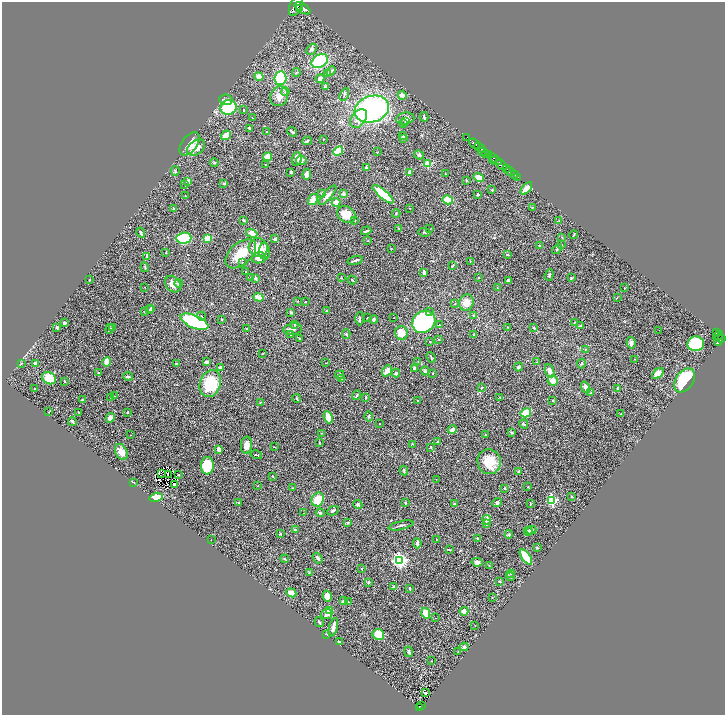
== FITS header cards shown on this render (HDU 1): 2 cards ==
NAXIS1  =                 1446
NAXIS2  =                 1425

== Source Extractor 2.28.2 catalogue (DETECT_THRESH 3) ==
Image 1446 x 1425 px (HDU 1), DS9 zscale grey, zoomed out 1/2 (1 PNG px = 2 x 2 image px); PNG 727 x 717 px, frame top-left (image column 2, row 1425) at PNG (2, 2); each listed source drawn as its Kron ellipse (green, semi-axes under 4 px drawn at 4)
Background 1.69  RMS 0.043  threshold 0.129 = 3 sigma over >= 5 px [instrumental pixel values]
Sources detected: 368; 38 cannot appear on this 1/2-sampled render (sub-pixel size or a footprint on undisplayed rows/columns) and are neither listed nor drawn; the other 330 listed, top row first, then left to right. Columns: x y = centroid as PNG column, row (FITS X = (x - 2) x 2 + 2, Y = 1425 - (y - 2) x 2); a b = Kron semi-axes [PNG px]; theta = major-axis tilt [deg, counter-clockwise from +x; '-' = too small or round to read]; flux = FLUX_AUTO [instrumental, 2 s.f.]
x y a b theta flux
296 6 11 5 66 13000
303 8 9 4 -32 11000
299 9 2 2 - 2100
312 49 6 4 45 18
320 61 9 6 28 450
331 71 5 3 - 15
296 72 4 2 - 6.7
327 73 3 2 - 5.9
259 76 4 4 - 64
280 78 7 6 - 480
320 79 4 3 - 53
326 86 4 2 - 18
285 91 4 3 - 9.6
344 95 7 3 65 9.3
402 95 5 4 - 46
279 96 10 8 66 72
226 100 6 5 - 25
228 107 8 7 - 420
372 109 18 13 18 1600
244 110 2 2 - 4.7
424 117 5 3 - 13
252 118 2 2 - 2.8
359 118 10 7 53 77
405 119 9 6 8 43
406 121 3 2 - 14
403 124 3 2 - 4.7
249 128 2 2 - 8.5
267 132 2 2 - 4.3
292 132 5 2 - 15
226 135 5 3 - 110
403 135 4 3 - 8.7
467 137 2 1 - 57
403 138 4 3 - 17
323 139 2 2 - 3.4
307 141 5 2 - 9.6
189 144 13 7 53 71
474 144 6 2 -39 4100
196 147 10 7 38 97
480 147 6 2 -37 3400
338 151 5 3 - 180
377 152 2 2 - 4.4
483 152 5 2 - 1100
486 154 4 2 - 1000
419 155 5 4 - 15
489 155 3 2 - 1100
268 157 5 4 - 81
493 157 6 3 -32 1700
297 159 7 5 87 37
301 160 5 4 - 24
496 161 6 3 -9 2100
214 163 4 4 - 13
265 164 3 2 - 3.9
427 164 3 3 - 290
501 165 6 3 -42 7600
366 168 4 3 - 12
506 168 2 2 - 1100
175 171 5 3 - 8.5
510 171 5 2 - 3100
291 172 3 2 - 11
410 172 4 3 - 29
445 173 2 2 - 2.9
307 174 5 4 - 35
514 175 3 2 - 770
479 177 5 4 - 100
518 177 2 2 - 300
466 180 2 2 - 7.4
188 181 3 3 - 35
224 183 2 2 - 24
185 184 3 2 - 4.8
526 188 7 3 49 89
492 190 3 2 - 4.9
322 193 3 2 - 6
343 194 4 3 - 24
383 194 13 4 -40 260
328 195 12 3 49 28
478 195 3 2 - 7.2
185 196 2 2 - 6.1
313 199 6 4 56 71
448 200 5 4 - 140
336 202 4 4 - 48
532 207 3 2 - 4.4
174 208 3 2 - 9.7
410 208 2 1 - 2.7
396 213 4 3 - 7.1
346 215 10 8 -34 120
244 220 3 2 - 9.8
355 220 2 2 - 3.3
559 220 2 2 - 4.7
398 228 3 2 - 4.4
430 229 3 1 - 3.2
366 231 5 2 - 11
424 232 6 2 -7 9.2
141 233 5 2 - 17
252 233 6 4 -17 54
574 235 4 2 - 5.3
562 237 2 2 - 4.1
184 238 7 5 5 490
207 238 4 3 - 170
275 239 4 3 - 20
368 241 3 2 - 3.4
562 245 3 2 - 2.6
540 246 3 2 - 6
258 248 10 9 - 160
391 248 2 2 - 2.9
557 249 6 3 43 10
265 251 8 5 -87 28
166 252 2 2 - 3.5
241 254 18 10 42 170
507 255 4 2 - 8.7
147 256 3 2 - 14
259 258 7 5 9 72
355 260 8 2 17 17
470 261 3 2 - 4.4
242 263 4 3 - 7.5
453 266 4 2 - 5
145 267 5 2 - 6.7
246 272 2 1 - 4.4
424 272 4 2 - 22
549 275 6 4 72 14
251 277 3 2 - 4.6
255 278 2 2 - 18
341 278 3 2 - 3.3
479 278 2 1 - 3
571 278 3 3 - 7
89 280 2 2 - 4.9
352 280 4 2 - 6
508 280 3 3 - 22
179 283 4 3 - 11
173 284 9 7 -49 53
145 287 3 2 - 2.9
497 287 2 2 - 4.5
624 288 3 2 - 3.8
258 297 5 3 - 72
617 297 3 2 - 2.7
297 301 3 2 - 4.7
305 302 2 2 - 7.1
466 303 8 7 - 97
455 304 3 2 - 4.2
151 308 3 3 - 9.4
149 310 3 2 - 12
326 311 2 2 - 9
144 312 2 2 - 3
291 312 3 3 - 10
429 312 3 2 - 7.2
474 315 3 3 - 11
201 316 4 3 - 7.7
368 318 2 2 - 7.3
394 318 2 1 - 2.3
222 319 3 3 - 9.3
360 319 6 2 88 11
374 320 4 3 - 15
194 322 15 6 -23 840
424 322 12 10 37 1300
574 322 3 2 - 4.8
64 323 4 3 - 18
295 324 4 3 - 7.8
439 325 2 2 - 7.5
580 326 4 2 - 6.9
57 327 3 3 - 15
113 327 3 3 - 8.9
507 327 2 2 - 2.3
534 328 3 2 - 10
110 329 5 3 - 11
247 329 2 2 - 13
293 329 9 5 8 26
659 330 2 1 - 2.8
401 333 7 6 - 96
716 333 4 2 - 470
346 334 4 2 - 6.4
290 335 2 2 - 3.3
474 335 3 2 - 6.4
718 336 5 2 - 640
722 338 3 2 - 1100
299 339 4 3 - 6.6
438 339 3 2 - 5.6
718 340 6 3 74 1600
430 342 3 2 - 3.7
631 343 6 4 -75 22
696 344 8 7 - 470
585 349 2 2 - 2.7
262 354 3 2 - 3
431 357 5 2 - 8.1
635 359 2 2 - 2.3
107 362 5 4 - 71
206 362 4 3 - 15
418 362 3 3 - 4
537 362 3 3 - 6.1
21 363 3 2 - 5
35 363 3 3 - 21
326 363 2 2 - 3.2
176 364 3 2 - 6.3
581 364 5 2 - 7.8
518 367 4 3 - 21
220 368 4 3 - 21
415 368 4 2 - 10
387 371 6 3 52 63
425 371 4 4 - 15
549 371 7 4 -70 42
99 373 4 3 - 9.9
396 373 4 3 - 19
433 373 2 2 - 3.4
658 374 7 4 43 100
340 375 5 4 - 9.4
128 376 5 3 - 13
49 378 7 6 - 190
341 378 4 2 - 5.9
685 380 13 8 55 470
65 381 2 2 - 7.2
553 381 5 5 - 70
210 384 14 10 71 340
585 387 6 4 -71 34
481 388 3 3 - 5.4
618 388 2 2 - 10
34 389 2 2 - 6.1
591 393 4 3 - 9.7
357 395 5 2 - 12
114 396 2 1 - 2.4
110 397 2 2 - 3.3
366 397 3 2 - 9.1
499 397 2 2 - 2.2
297 399 4 2 - 8.5
82 400 3 2 - 5.2
418 400 2 1 - 2.5
553 401 3 2 - 5.5
260 403 2 1 - 3.7
49 412 2 1 - 2.5
79 412 2 1 - 4.6
127 412 3 2 - 8.3
526 413 5 4 - 200
621 414 2 2 - 3.7
328 417 6 3 -67 110
369 417 5 4 - 11
110 418 5 4 - 33
72 421 4 2 - 12
379 424 2 1 - 3
524 424 5 3 - 12
452 430 5 4 - 36
511 432 3 2 - 8.3
321 433 4 2 - 6.4
131 435 2 2 - 2.2
485 435 3 2 - 4.1
437 442 3 2 - 5.7
319 443 2 2 - 5
413 444 3 2 - 3.3
246 445 8 5 82 54
274 447 3 1 - 3.6
431 447 3 2 - 4.3
219 449 3 3 - 64
121 452 8 5 -63 79
256 455 6 2 -15 7.4
489 462 12 11 - 180
207 466 9 6 88 270
404 471 5 3 - 7.4
519 471 3 3 - 4.8
161 474 2 1 - 2.1
168 475 2 1 - 0.84
179 475 2 1 - 4.3
272 476 2 2 - 4.4
436 479 3 2 - 3.7
134 483 4 2 - 4.8
175 485 3 2 - 9.9
258 486 2 1 - 2.7
528 487 3 2 - 4.4
292 488 2 2 - 5.1
505 489 4 2 - 7.2
571 496 3 2 - 6.3
156 498 7 3 14 150
318 499 7 6 - 140
552 500 3 3 - 950
239 502 2 2 - 30
405 503 3 2 - 9.1
454 503 3 2 - 8.1
497 503 5 4 - 17
530 503 3 2 - 4.7
358 505 5 3 - 13
333 511 6 2 26 12
304 513 2 2 - 3
320 513 4 3 - 11
487 520 5 4 - 45
348 523 4 3 - 9.1
487 524 4 3 - 8.8
401 525 13 2 12 17
295 530 3 3 - 17
531 530 5 4 - 26
528 531 4 3 - 10
280 534 3 2 - 9.1
509 534 4 3 - 12
477 538 4 3 - 7.1
436 539 2 2 - 3.9
211 540 2 1 - 7.9
417 543 5 3 - 42
537 548 3 3 - 5.5
449 550 4 2 - 9.4
526 557 9 3 -55 270
318 558 6 3 -55 20
285 559 4 2 - 4.7
399 560 4 4 - 2200
477 562 5 4 - 23
489 566 3 2 - 3.4
361 569 2 2 - 6.9
309 572 3 2 - 4.2
511 574 4 3 - 9.1
510 577 4 3 - 9.2
499 581 3 3 - 8.5
368 582 3 3 - 9.3
394 586 3 3 - 18
410 588 3 2 - 8.8
291 593 5 4 - 63
327 596 5 4 - 49
492 597 2 2 - 3
344 601 4 3 - 30
348 602 4 2 - 4.5
329 610 3 2 - 190
464 611 4 3 - 54
426 613 5 4 - 100
327 614 6 5 - 29
435 618 2 2 - 3.6
319 622 5 2 - 13
475 626 2 2 - 3.1
333 627 9 3 76 73
327 634 3 2 - 43
378 634 6 5 - 120
339 642 3 3 - 10
464 647 4 3 - 16
409 652 5 4 - 15
458 652 4 2 - 5.7
431 661 2 2 - 2.4
425 693 2 2 - 11
422 706 2 1 - 31
420 707 4 3 - 240
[38 sub-pixel or undisplayed-footprint detections neither listed nor drawn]